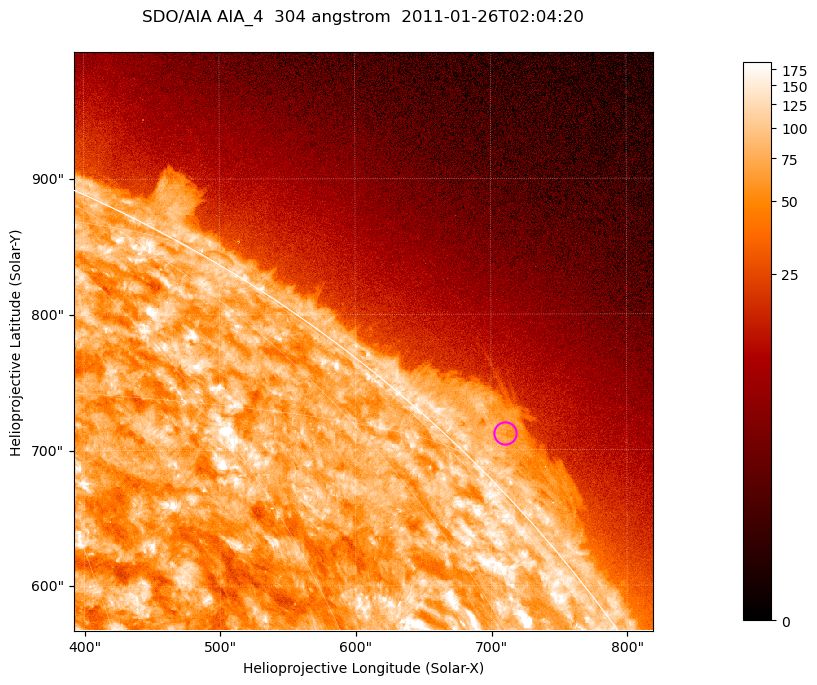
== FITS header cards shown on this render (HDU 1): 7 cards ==
TELESCOP= 'SDO/AIA '           / For AIA: SDO/AIA
INSTRUME= 'AIA_4   '           / For AIA: AIA_ATA1, AIA_ATA2, AIA_ATA3 or AIA_AT
WAVELNTH=                  304 / [angstrom] Wavelength
WAVEUNIT= 'angstrom'           / Wavelength unit: angstrom
DATE-OBS= '2011-01-26T02:04:20.124' / [ISO] Date when observation started; ISO 8
CTYPE1  = 'HPLN-TAN'           / CTYPE1; Typically HPLN
CTYPE2  = 'HPLT-TAN'           / CTYPE2; Typically HPLT

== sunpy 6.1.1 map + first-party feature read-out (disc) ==
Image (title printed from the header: SDO/AIA AIA_4  304 angstrom  2011-01-26T02:04:20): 711 x 711 px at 0.6 arcsec/px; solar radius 975 arcsec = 1624 px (partial field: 2.6% of the solar disc is inside the frame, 42% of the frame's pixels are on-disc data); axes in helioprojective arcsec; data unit not stated in the header (colour bar unlabelled)
Orientation: roll -0.132 deg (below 1 deg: not rotated)
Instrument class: DISC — disc imager (sunpy class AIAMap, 304 A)
Bright regions (active regions / flare kernels): reference = the on-disc median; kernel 7 px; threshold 5 sigma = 125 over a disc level ~74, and >= 1.15x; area >= 505 px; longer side >= 9 px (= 5.4 arcsec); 0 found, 0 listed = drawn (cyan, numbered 1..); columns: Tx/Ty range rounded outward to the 2 arcsec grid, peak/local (2 s.f.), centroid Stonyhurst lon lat
Off-limb structures (1.02-1.3 R_sun): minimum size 252 px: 2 found; the strongest spans PA ~310..320 deg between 1.02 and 1.06 R_sun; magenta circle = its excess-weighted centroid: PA ~315 deg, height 1.03 R_sun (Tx ~710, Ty ~712 arcsec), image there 2.8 x the reference